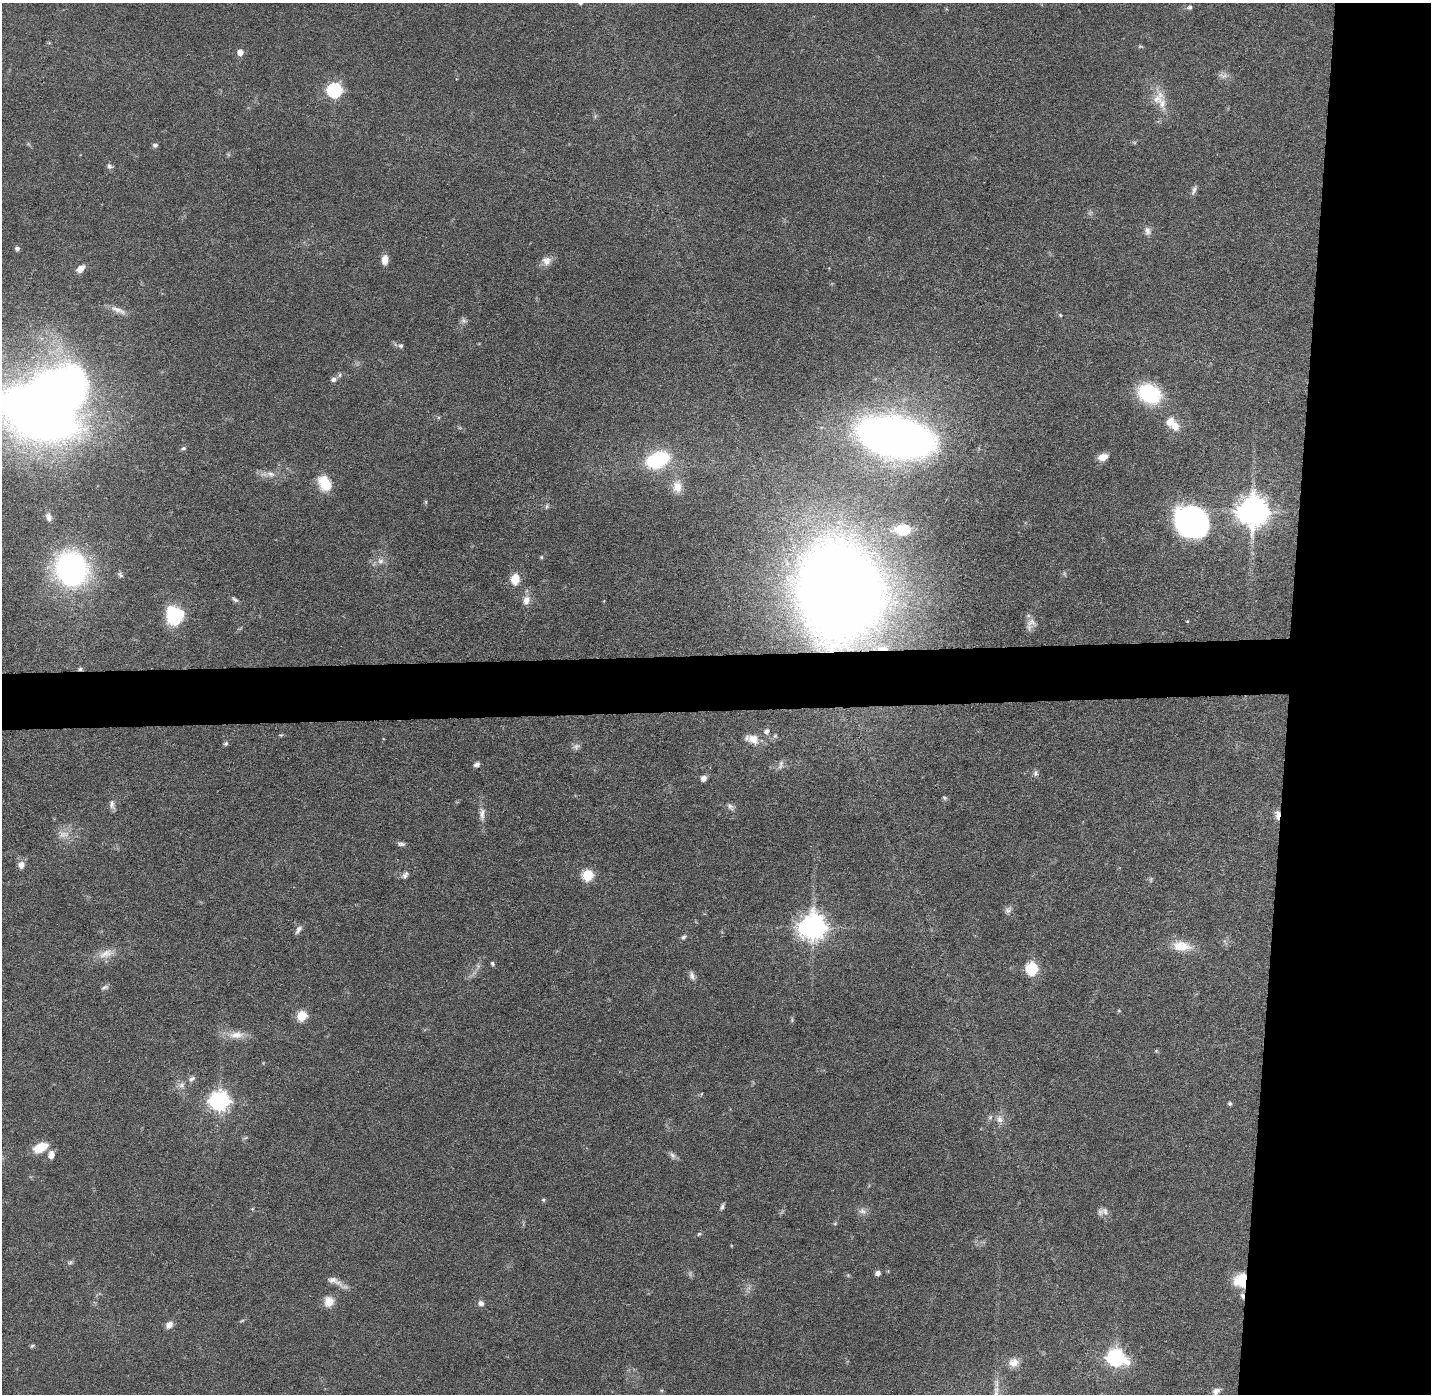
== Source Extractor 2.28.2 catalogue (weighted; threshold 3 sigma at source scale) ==
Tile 6 of 3 x 3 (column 3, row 2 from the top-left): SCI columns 2860-4288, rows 1464-2855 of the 4288 x 4319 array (HDU 1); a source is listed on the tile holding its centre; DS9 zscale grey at full resolution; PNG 1433 x 1396 px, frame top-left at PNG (2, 3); no overlay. Shown black and unused: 14% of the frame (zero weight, under 4 of 8 exposures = <1% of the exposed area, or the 3 px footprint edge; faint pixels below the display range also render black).
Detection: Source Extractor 2.28.2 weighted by HDU 2 'WHT'; one run over the whole footprint, this tile lists its part. Background 0.0817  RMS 0.0032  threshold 0.0133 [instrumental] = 3 sigma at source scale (4.09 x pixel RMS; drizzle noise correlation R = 1.36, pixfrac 0.8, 0.05/0.05 arcsec/px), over >= 5 px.
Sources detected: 120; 4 too faint to see at this stretch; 2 inside a brighter object's white glare — not listed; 3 inside a brighter listed object's ellipse — not listed separately; the other 111 listed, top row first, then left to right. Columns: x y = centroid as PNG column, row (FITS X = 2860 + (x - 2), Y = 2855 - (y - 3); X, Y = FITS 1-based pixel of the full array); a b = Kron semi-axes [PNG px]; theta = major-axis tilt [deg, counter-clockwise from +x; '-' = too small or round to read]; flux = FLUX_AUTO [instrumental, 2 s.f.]
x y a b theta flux
1189 7 7 6 - 0.81
1140 46 6 5 - 0.39
240 52 5 5 - 3.1
1223 75 13 7 -3 1.4
334 90 7 7 - 57
1162 104 23 11 -79 4.6
155 145 7 5 3 0.73
109 166 8 6 -70 0.9
1194 190 13 5 65 1.1
1147 231 12 8 -79 1.5
17 249 5 5 - 0.92
385 259 10 7 84 2.7
546 261 13 11 -2 2.3
80 269 10 6 39 2.3
118 310 24 6 -23 2.4
1060 315 4 4 - 0.29
401 346 5 5 - 0.75
340 375 6 5 - 0.59
334 379 7 6 - 1.1
1149 393 19 14 -28 27
36 413 54 32 -28 420
1175 426 13 11 -65 3.2
896 437 45 23 -11 340
183 448 8 5 17 0.59
1103 457 10 7 15 3.1
658 460 26 17 18 23
271 474 13 8 -16 2
325 484 19 13 -58 7.6
677 487 18 13 -85 4
547 506 7 5 72 0.54
1253 511 10 9 - 520
49 517 10 7 -73 1.4
1191 521 30 26 -29 68
903 529 11 7 4 12
541 557 5 4 - 0.38
380 561 9 8 - 1.6
71 569 23 20 -67 100
120 575 9 5 -46 0.66
515 579 13 10 86 4.5
840 591 55 46 -73 700
235 600 10 5 -34 0.76
526 600 11 8 72 2.5
173 615 23 13 -77 13
1187 621 4 4 - 0.29
1031 622 15 12 21 2.4
882 648 20 6 -3 3
80 669 6 4 1 0.6
767 731 10 8 50 1.2
775 736 7 6 - 0.61
752 739 17 10 -15 4.1
226 743 6 5 - 0.61
576 746 10 8 28 1.2
477 764 7 5 29 1.1
781 765 14 6 77 1.2
1035 773 8 6 88 0.84
704 778 7 6 - 1.3
944 798 7 5 -4 0.51
112 804 13 7 -79 1.2
730 807 11 7 -50 1.1
482 814 18 8 87 2.3
1277 815 13 6 -89 2
64 834 17 8 11 2.8
401 844 9 5 2 0.83
21 865 8 7 - 2
405 875 10 6 56 1
588 875 6 6 - 21
1008 910 10 7 35 1.1
813 927 9 9 - 360
299 929 12 6 56 1.2
683 937 8 5 49 0.7
1181 946 27 13 -8 6.3
106 954 23 10 18 3.9
492 963 6 4 -48 0.54
1032 969 7 6 - 32
692 975 12 6 -79 1.2
105 987 10 6 20 0.85
1119 1011 5 3 - 0.26
302 1016 6 5 - 15
792 1020 8 3 85 0.45
236 1035 24 10 3 4
1156 1051 5 4 - 0.36
192 1079 11 6 37 1
181 1085 9 9 - 1.6
701 1094 5 3 - 0.24
219 1101 8 7 - 170
1230 1104 5 5 - 0.6
990 1117 7 5 68 0.71
1000 1119 12 10 -79 2.1
245 1138 7 4 18 0.45
40 1148 17 10 25 6
51 1155 10 7 77 2.1
672 1155 11 6 -56 1.1
543 1200 5 4 - 0.42
722 1207 8 5 68 0.76
252 1209 5 4 - 0.33
863 1211 12 8 -29 1.5
1105 1211 13 9 -63 1.8
699 1234 6 5 - 0.48
70 1263 8 5 47 0.66
878 1273 6 5 - 1.5
1240 1280 17 15 63 7.8
336 1282 32 7 -28 2.7
329 1301 14 12 71 3.4
481 1303 7 6 - 1.3
242 1321 6 3 20 0.41
169 1325 10 7 48 2
32 1346 7 4 30 0.46
1116 1358 8 7 - 110
1014 1363 12 11 - 2.4
997 1383 12 4 -90 1.1
1216 1391 9 7 33 1.5
Overlapping masked pixels (flux is a lower limit): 5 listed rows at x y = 840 591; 882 648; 80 669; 1277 815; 1240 1280
Isophote crosses this tile's border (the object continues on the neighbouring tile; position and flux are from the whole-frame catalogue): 1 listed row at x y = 36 413